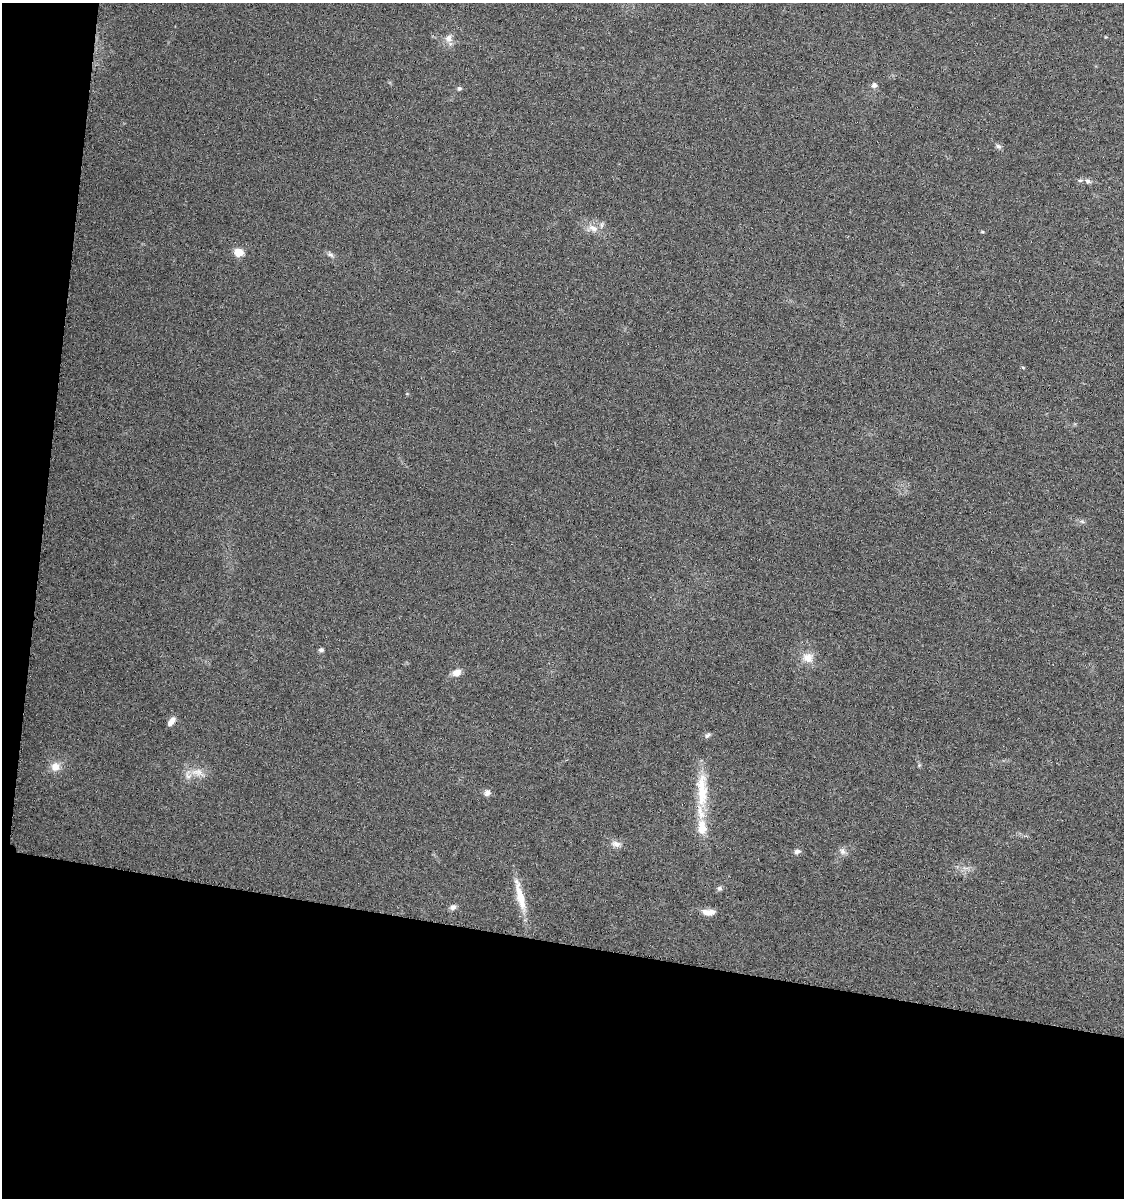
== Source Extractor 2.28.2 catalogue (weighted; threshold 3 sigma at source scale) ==
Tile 3 of 2 x 2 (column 1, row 2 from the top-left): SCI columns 120-1241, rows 4-1199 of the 2495 x 2399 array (HDU 1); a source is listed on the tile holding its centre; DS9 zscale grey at full resolution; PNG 1126 x 1200 px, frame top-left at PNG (2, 3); no overlay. Shown black and unused: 25% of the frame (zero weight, under 3 of 6 exposures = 1% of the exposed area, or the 3 px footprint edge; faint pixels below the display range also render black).
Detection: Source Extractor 2.28.2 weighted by HDU 2 'WHT'; one run over the whole footprint, this tile lists its part. Background 0.0485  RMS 0.005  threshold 0.0205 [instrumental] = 3 sigma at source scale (4.09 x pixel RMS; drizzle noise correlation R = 1.36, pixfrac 0.8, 0.0396/0.0396 arcsec/px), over >= 5 px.
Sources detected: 30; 4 inside a brighter listed object's ellipse — not listed separately; the other 26 listed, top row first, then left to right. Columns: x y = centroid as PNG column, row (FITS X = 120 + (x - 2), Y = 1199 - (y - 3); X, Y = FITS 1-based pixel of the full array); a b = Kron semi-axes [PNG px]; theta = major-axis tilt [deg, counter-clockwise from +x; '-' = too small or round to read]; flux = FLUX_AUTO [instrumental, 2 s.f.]
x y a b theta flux
449 38 12 10 47 3.2
874 85 7 7 - 1.5
459 88 6 5 - 0.89
998 146 8 6 -33 1.2
1088 181 8 5 -40 1.3
593 228 15 8 -21 3.9
238 252 5 5 - 17
330 254 10 5 -28 1.3
1023 367 5 3 - 0.43
1082 521 7 4 -19 0.8
321 650 6 5 - 1
808 658 14 13 - 5.5
456 672 10 7 23 3.7
171 721 10 5 53 3
707 735 8 5 39 1.1
55 767 11 10 - 4.7
198 772 23 10 -13 5.8
487 793 9 8 - 2
702 794 40 16 -90 17
616 844 12 8 -17 2.7
797 851 7 6 - 1.7
842 851 10 8 -57 2
719 888 7 6 - 1
520 895 44 9 -76 10
453 907 8 6 19 1.7
709 912 16 7 0 4.1